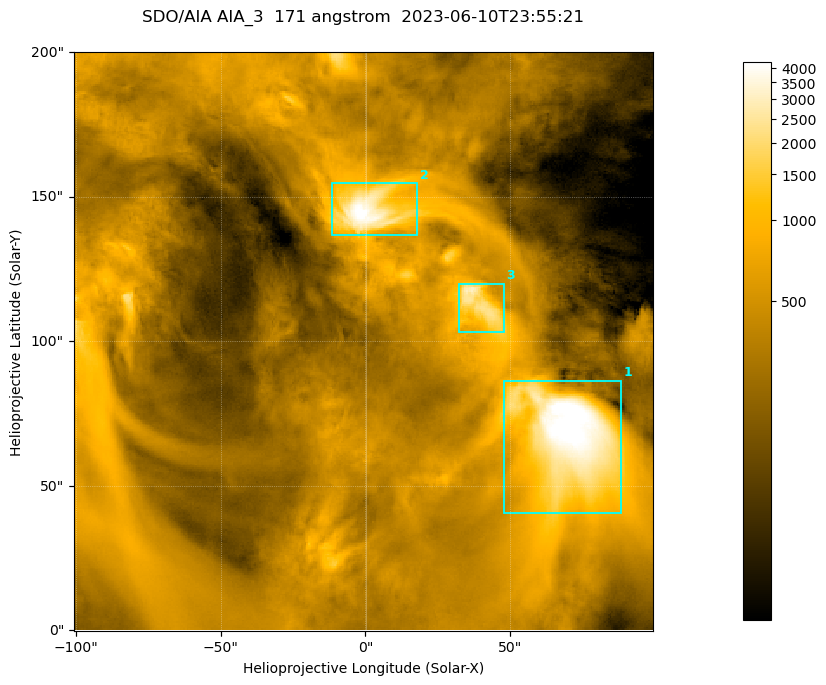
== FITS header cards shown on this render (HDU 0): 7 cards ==
TELESCOP= 'SDO/AIA '
INSTRUME= 'AIA_3   '
WAVELNTH=                  171
WAVEUNIT= 'angstrom'
DATE-OBS= '2023-06-10T23:55:21.351'
CTYPE1  = 'HPLN-TAN'
CTYPE2  = 'HPLT-TAN'

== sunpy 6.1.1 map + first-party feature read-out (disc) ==
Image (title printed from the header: SDO/AIA AIA_3  171 angstrom  2023-06-10T23:55:21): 334 x 334 px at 0.599 arcsec/px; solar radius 945 arcsec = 1577 px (partial field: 1.4% of the solar disc is inside the frame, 100% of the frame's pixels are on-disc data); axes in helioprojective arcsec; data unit not stated in the header (colour bar unlabelled)
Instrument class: DISC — disc imager (sunpy class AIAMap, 171 A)
Bright regions (active regions / flare kernels): reference = the on-disc median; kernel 3 px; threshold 5 sigma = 1109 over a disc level ~357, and >= 1.15x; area >= 111 px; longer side >= 4 px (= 2.4 arcsec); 3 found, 3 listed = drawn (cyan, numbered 1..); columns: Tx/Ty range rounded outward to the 2 arcsec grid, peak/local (2 s.f.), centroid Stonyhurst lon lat
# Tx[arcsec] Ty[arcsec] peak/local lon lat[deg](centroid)
1 48..90 40..86 14 +4 +4
2 -12..18 136..156 13 +0 +9
3 32..48 102..120 8.1 +2 +7